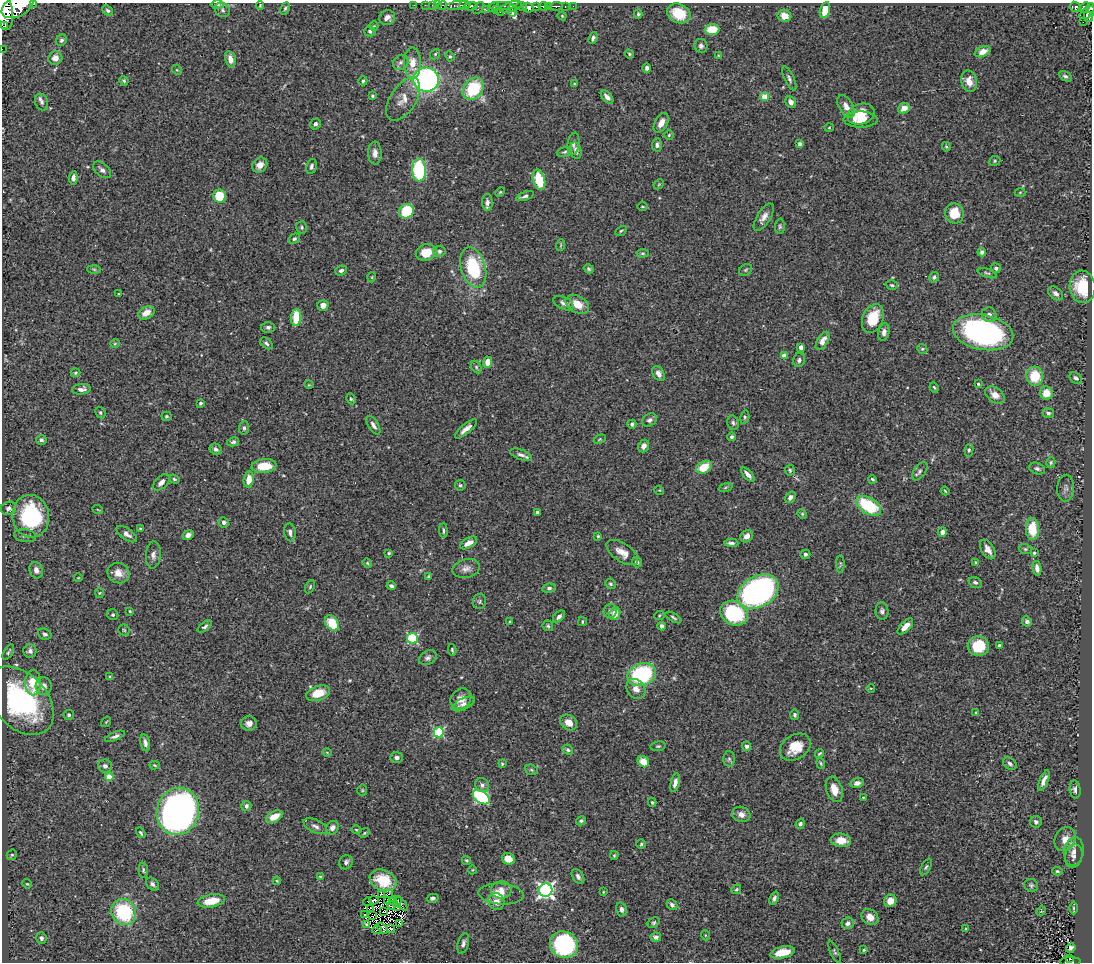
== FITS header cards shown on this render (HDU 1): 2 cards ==
NAXIS1  =                 1090
NAXIS2  =                  960

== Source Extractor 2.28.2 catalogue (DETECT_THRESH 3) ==
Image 1090 x 960 px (HDU 1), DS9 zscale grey, 1 PNG px = 1 image px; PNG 1094 x 964 px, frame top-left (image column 1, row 960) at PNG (2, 3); each listed source drawn as its Kron ellipse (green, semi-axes under 4 px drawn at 4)
Background 0.605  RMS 0.027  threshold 0.0814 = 3 sigma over >= 5 px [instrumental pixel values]
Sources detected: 396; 2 with non-positive FLUX_AUTO (blend fragments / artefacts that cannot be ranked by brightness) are neither listed nor drawn; the other 394 listed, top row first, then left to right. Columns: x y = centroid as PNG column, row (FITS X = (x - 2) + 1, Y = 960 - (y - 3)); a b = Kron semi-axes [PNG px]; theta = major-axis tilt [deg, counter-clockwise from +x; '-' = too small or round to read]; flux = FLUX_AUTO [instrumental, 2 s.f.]
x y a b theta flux
34 4 3 2 - 100
217 5 6 3 -1 2.8
414 5 2 2 - 8.2
425 5 2 2 - 7.1
432 5 2 2 - 13
438 5 3 2 - 12
458 5 12 4 8 580
17 6 17 10 27 4100
260 6 4 3 - 1.7
442 6 4 4 - 48
464 6 5 4 - 700
471 6 7 4 5 540
502 6 13 2 0 240
522 6 5 3 - 430
536 6 4 3 - 340
543 6 5 3 - 450
548 6 3 3 - 280
556 6 7 3 1 180
565 6 3 3 - 110
573 6 2 2 - 11
494 7 5 3 - 84
511 7 11 4 17 350
1075 7 6 4 -46 120
1085 7 6 4 46 240
285 8 6 4 63 3
479 8 7 4 50 40
528 8 5 5 - 670
1090 8 5 4 - 300
485 9 3 3 - 70
108 10 5 4 - 3.7
222 10 8 6 -37 5.7
496 10 2 2 - 30
825 10 8 5 77 27
4 11 19 8 -82 3900
512 11 6 3 -75 140
500 12 2 2 - 13
679 13 12 9 -25 47
1087 13 9 5 32 350
638 14 4 4 - 2.8
562 16 4 3 - 1.9
784 16 7 6 - 18
1088 17 5 4 - 220
387 18 8 7 - 8.9
1083 22 2 2 - 8.6
5 25 3 3 - 480
374 26 5 4 - 2.3
712 29 7 5 6 45
370 31 6 5 - 4.6
593 38 6 4 66 4.1
61 40 6 5 - 3.4
701 46 7 6 - 5.4
2 49 2 2 - 8.4
983 52 8 5 23 12
435 54 5 4 - 2.5
629 54 5 4 - 2.4
718 55 3 2 - 1.2
450 56 5 4 - 2.7
55 58 7 6 - 14
230 59 8 5 -75 15
401 62 8 7 - 6.5
412 63 15 8 -89 23
647 68 4 3 - 5
177 70 5 4 - 2.3
1065 76 7 4 -30 4.1
789 79 13 5 -65 5.5
426 80 13 12 - 420
124 81 5 4 - 2.6
363 81 4 4 - 3.1
969 81 11 7 -77 18
574 84 3 3 - 1.5
473 89 12 9 52 99
372 96 4 3 - 2.5
607 97 8 4 -50 8.3
764 97 4 4 - 45
403 99 24 13 57 25
42 102 8 6 -70 6.2
791 102 6 5 - 9.2
846 106 12 7 -60 11
904 108 6 5 - 19
861 114 14 10 20 33
861 120 17 8 0 25
661 123 10 6 62 15
315 124 6 5 - 5.1
829 128 5 3 - 1.6
669 135 5 4 - 2.4
573 144 11 6 82 6.4
800 144 4 3 - 3.5
657 145 6 5 - 5
946 147 5 4 - 2.4
576 151 8 5 -78 8.7
564 152 8 4 17 3.6
375 153 11 7 -87 11
995 161 6 4 24 2.8
260 165 8 7 - 13
311 166 8 5 77 5.2
102 170 10 6 -39 6.7
419 170 11 7 -87 160
73 178 7 4 85 7.9
539 180 10 6 -75 56
659 184 6 4 44 2.2
500 192 5 4 - 2.1
1020 192 5 3 - 1.8
220 196 7 6 - 73
525 196 9 4 19 5.1
487 202 8 5 -88 7.9
642 207 5 2 - 1.7
406 211 7 7 - 86
954 213 10 9 - 41
764 217 15 6 58 12
780 226 8 5 88 3.6
302 227 6 5 - 3.3
621 231 6 4 30 2.5
294 239 6 4 32 3.7
561 245 6 3 71 2.4
439 251 6 5 - 5.2
426 252 10 8 17 37
982 252 4 4 - 6.2
643 253 6 4 6 2.5
473 267 21 12 -74 120
996 268 5 5 - 3.9
94 269 7 4 -3 2.6
589 269 5 4 - 2.9
341 270 6 4 23 4.9
745 270 7 5 35 3.3
987 273 10 3 -19 3
372 277 5 3 - 1.5
934 277 5 5 - 4.5
892 285 6 4 -17 2.9
1083 287 16 13 -84 61
1056 293 8 5 -38 6.8
118 294 3 2 - 1.5
564 303 11 6 -26 7.7
577 304 13 8 -28 26
323 305 5 5 - 14
146 313 9 6 29 17
989 315 7 7 - 7
296 318 8 5 85 49
873 318 15 10 67 50
268 327 7 5 1 4.8
884 332 9 5 78 7
983 332 30 17 -10 400
823 341 10 5 59 14
115 343 5 3 - 1.6
266 343 7 4 -41 4.1
801 347 4 4 - 13
922 349 5 4 - 2.4
784 356 4 4 - 22
799 360 7 6 - 5.3
488 362 5 4 - 20
476 367 7 4 -61 3.1
75 373 5 3 - 2.3
658 373 8 5 -59 8.4
1035 376 9 8 - 53
1076 378 7 5 -38 4.6
978 384 4 3 - 2
309 385 5 3 - 1.4
934 387 5 3 - 2.4
82 389 9 5 8 7.5
1046 393 7 6 - 25
995 395 11 7 -38 17
351 399 5 4 - 2.7
201 403 4 3 - 3.1
100 412 6 5 - 3.2
1048 413 6 5 - 4.7
167 416 5 5 - 2.8
745 417 6 4 76 2.9
649 420 8 6 30 6
733 423 7 5 -72 4.1
632 424 4 4 - 4.2
373 425 10 5 -58 7.2
244 428 6 5 - 4.2
466 429 13 4 40 11
732 437 4 4 - 3.7
600 439 6 3 32 2
41 440 5 5 - 4.2
233 442 6 4 11 4
644 446 6 5 - 7.9
216 449 6 5 - 4.8
969 450 6 4 80 3
521 455 11 5 -20 6.8
1051 462 5 4 - 2.8
264 466 12 7 6 38
704 467 8 6 30 38
1037 469 8 5 -18 5.1
790 470 5 5 - 2.9
920 471 10 5 54 5.4
748 475 9 4 -49 9.7
174 479 6 4 -19 2.6
872 479 4 3 - 2.6
249 480 8 5 84 21
161 482 10 6 45 8.8
460 485 5 5 - 3.1
725 487 7 3 19 2.8
1066 488 13 8 86 8
659 490 5 3 - 1.5
945 491 4 2 - 1.8
790 497 6 4 51 7.2
869 506 14 8 -32 110
8 508 8 6 20 7
98 510 5 3 - 1.6
537 512 3 3 - 4.2
802 514 5 4 - 2.2
31 516 21 18 -81 180
224 522 5 5 - 6.3
140 528 4 2 - 1.3
1032 529 11 6 -88 52
443 531 7 3 -86 3.1
290 532 9 5 -83 7.1
942 532 5 4 - 7.7
127 534 12 5 -35 8.4
188 535 6 4 34 8.2
25 536 11 6 -10 6.6
598 536 3 3 - 2
747 536 7 5 45 12
469 543 9 5 30 13
731 543 7 3 -3 5.4
988 549 11 6 -57 13
1025 549 6 5 - 2.9
622 552 18 9 -34 19
389 553 4 3 - 2.3
1034 553 4 3 - 2.6
805 554 5 4 - 5.5
153 555 13 7 87 9.3
637 562 5 5 - 5.6
976 562 4 3 - 1.6
367 563 5 4 - 2.6
840 564 9 3 90 2.3
466 568 14 9 14 11
1037 568 7 4 -80 9.1
36 570 8 6 -73 10
118 573 11 10 - 17
429 576 3 3 - 2.3
78 578 4 3 - 1.1
975 582 7 5 -20 4.8
611 584 5 5 - 3.4
391 586 4 3 - 4.2
310 587 7 4 64 2.7
549 588 7 4 8 4.3
758 592 22 15 29 650
99 593 5 4 - 1.8
479 601 8 6 73 4.5
130 611 3 2 - 1.8
610 611 7 6 - 6
882 611 8 6 -84 5.8
734 613 14 11 -29 150
615 614 6 5 - 19
113 615 6 5 - 3.7
659 615 5 3 - 1.8
559 617 7 4 43 6.4
673 617 9 3 -30 3.3
1027 621 5 4 - 5.5
510 622 4 3 - 2.1
582 622 4 3 - 1.8
332 623 8 6 -54 52
205 626 8 4 38 3.7
548 626 5 5 - 3.1
661 626 4 3 - 6
905 627 10 5 46 16
124 630 5 5 - 2.8
45 634 7 5 -21 4
412 638 5 5 - 150
999 645 3 3 - 2.2
978 646 10 10 - 54
452 650 6 3 -81 2.1
30 651 6 6 - 6.4
8 652 8 3 60 3.1
428 658 9 6 31 6
642 675 14 11 20 210
110 677 4 3 - 2.7
33 682 13 8 90 41
44 686 9 8 - 12
871 688 4 3 - 1.5
636 689 11 8 -52 13
318 693 12 7 19 37
461 699 11 9 45 15
20 701 40 26 -47 270
464 704 12 5 26 7
976 712 4 3 - 2.4
69 715 5 5 - 3.1
795 715 5 4 - 3.7
106 722 6 3 56 1.6
568 722 9 7 -38 16
249 723 8 7 - 10
439 732 5 5 - 170
115 736 10 4 22 6.1
145 743 9 4 -77 6.3
658 746 8 5 8 3
747 746 5 4 - 7.2
795 747 16 12 33 36
568 750 5 4 - 3.1
327 752 5 3 - 1.6
819 753 4 2 - 1.9
397 758 6 5 - 5.5
729 759 7 6 - 4.3
643 762 6 5 - 23
821 763 5 4 - 2.2
1010 763 7 5 -34 5.5
502 764 4 3 - 2.1
154 765 5 4 - 2.1
105 766 7 6 - 6.3
531 770 6 5 - 3.1
109 777 4 4 - 35
1044 780 11 4 67 10
675 783 9 4 77 9.2
857 783 7 5 15 6.3
482 785 7 6 - 6.6
834 789 13 8 -72 19
1075 789 9 5 -84 6.4
362 790 5 5 - 2.4
481 797 9 6 -36 210
863 797 3 2 - 1.3
652 802 5 3 - 2.3
246 806 5 5 - 6.1
178 811 24 21 73 1100
741 814 9 7 -18 10
274 817 9 5 28 27
581 821 5 4 - 3.4
1036 822 6 6 - 5.3
800 824 5 4 - 3.6
315 826 13 6 -25 8
332 828 7 6 - 7.5
356 830 5 3 - 1.7
141 833 6 3 -57 2.8
364 833 5 3 - 2.2
1065 839 12 10 61 16
841 840 10 7 -7 20
641 844 5 4 - 2.6
1074 852 14 9 81 12
12 855 5 4 - 2.7
614 855 4 3 - 1.9
1074 856 12 8 77 7.5
508 859 7 5 -31 22
467 860 5 4 - 2.3
346 862 7 6 - 5.9
926 867 9 4 62 3.6
143 870 7 4 -88 3.1
472 870 4 3 - 1.4
1057 871 5 4 - 2.6
320 876 4 3 - 1.9
578 877 8 5 -57 5.8
383 880 14 10 -24 43
277 881 4 3 - 1.6
27 884 5 4 - 1.9
152 884 7 5 -50 5.1
1031 885 7 6 - 4.1
736 889 5 4 - 2.8
501 890 10 8 -1 14
546 890 7 6 - 570
603 892 4 3 - 1.5
382 894 4 2 - 1.7
389 894 4 3 - 5.6
501 894 22 10 -4 25
433 898 6 4 15 4.9
774 898 7 4 67 4.8
374 900 4 2 - 0.55
388 900 3 2 - 1.7
392 900 3 2 - 1.2
211 901 14 6 11 36
397 901 4 3 - 2.4
890 901 6 6 - 20
367 902 4 2 - 0.86
496 902 8 7 - 13
401 903 9 4 -48 0.39
392 905 4 2 - 0.8
672 905 6 4 -45 4.9
398 907 2 2 - 2.2
370 908 3 2 - 1
1074 908 6 4 -89 2.9
621 909 7 5 -77 6.5
1041 911 5 3 - 1.6
124 912 13 12 - 130
383 912 3 2 - 2.3
364 915 3 3 - 0.84
373 916 2 2 - 1.4
870 917 9 7 -41 16
400 923 3 3 - 3.7
654 923 7 4 39 3.2
848 923 6 5 - 7.4
366 925 3 3 - 1.8
382 928 6 3 -48 1.1
391 929 4 2 - 1.4
966 929 4 3 - 2.3
377 930 5 2 - 2.3
705 935 5 3 - 1.6
656 937 5 4 - 5.9
41 938 6 5 - 5.2
463 943 10 5 74 5.9
564 945 14 13 - 190
1071 948 5 3 - 2.1
864 950 4 3 - 2.1
782 952 12 6 12 41
835 952 12 4 -66 3.4
1070 959 3 2 - 22
1070 961 10 3 2 120
At the frame edge (FLAGS 8, measured only in part): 6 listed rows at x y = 34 4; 17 6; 1090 8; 4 11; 2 49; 1070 961
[2 non-positive-flux detections neither listed nor drawn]